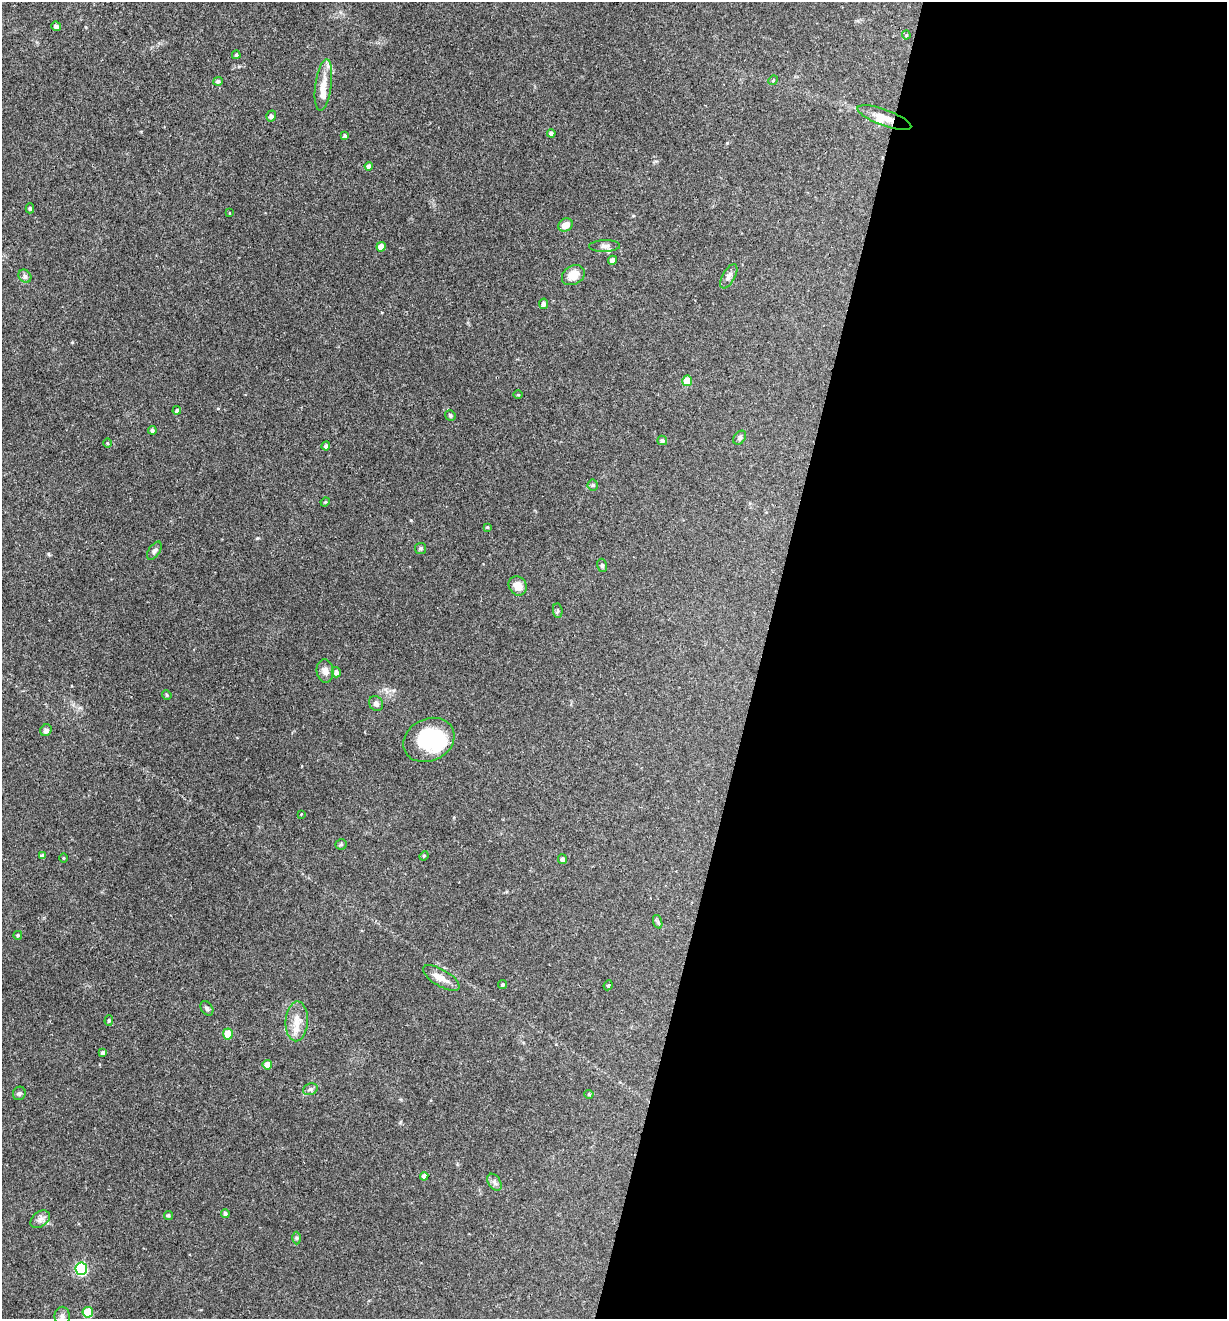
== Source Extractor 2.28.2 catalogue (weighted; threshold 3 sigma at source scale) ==
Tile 12 of 4 x 4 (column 4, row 3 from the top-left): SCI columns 3804-5028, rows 1317-2633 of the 5284 x 5266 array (HDU 1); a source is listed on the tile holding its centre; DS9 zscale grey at full resolution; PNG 1229 x 1321 px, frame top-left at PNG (2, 2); each listed source drawn as its Kron ellipse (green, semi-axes under 4 px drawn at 4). Shown black and unused: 38% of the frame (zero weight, under 3 of 4 exposures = <1% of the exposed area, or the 3 px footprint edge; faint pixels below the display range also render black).
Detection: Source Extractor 2.28.2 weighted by HDU 2 'WHT'; one run over the whole footprint, this tile lists its part. Background 0.19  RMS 0.0053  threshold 0.0238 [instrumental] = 3 sigma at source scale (4.5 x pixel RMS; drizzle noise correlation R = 1.50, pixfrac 1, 0.05/0.05 arcsec/px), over >= 5 px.
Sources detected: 77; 1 inside a brighter object's white glare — neither listed nor drawn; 3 inside a brighter listed object's ellipse — not listed separately; the other 73 listed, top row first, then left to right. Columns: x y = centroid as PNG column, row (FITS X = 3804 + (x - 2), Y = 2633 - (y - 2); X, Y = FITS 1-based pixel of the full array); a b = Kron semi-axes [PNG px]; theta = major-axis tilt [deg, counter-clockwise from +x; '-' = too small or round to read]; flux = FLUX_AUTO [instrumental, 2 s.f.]
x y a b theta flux
56 26 5 4 - 1.6
906 35 4 4 - 0.64
236 55 4 4 - 0.72
773 80 5 4 - 0.64
218 81 5 4 - 1.3
323 85 26 8 82 6.6
271 116 5 5 - 1.5
884 118 28 8 -20 6.5
551 133 4 4 - 1.4
345 136 4 4 - 0.86
369 166 4 4 - 1.8
30 208 5 4 - 0.75
229 213 3 2 - 0.33
565 225 8 6 31 4.1
604 246 15 6 2 2.2
381 247 5 4 - 4.4
612 260 4 4 - 2.7
573 275 12 9 30 6
25 276 7 5 -46 1.3
729 276 13 6 61 2.1
543 304 5 4 - 1.7
687 381 5 5 - 13
518 395 5 3 - 0.47
177 410 4 4 - 0.99
450 415 5 5 - 0.87
152 430 4 4 - 1.1
740 438 8 5 51 1.1
662 440 5 4 - 1.5
107 443 5 3 - 0.53
326 446 4 4 - 1.2
593 485 5 5 - 0.74
325 502 4 4 - 0.58
487 527 4 4 - 0.45
421 548 5 5 - 0.93
154 551 10 5 56 1.4
602 565 7 5 -75 0.94
518 586 10 8 -53 5
558 611 7 5 -85 1
325 671 12 8 -84 3.1
336 672 5 4 - 1.7
167 695 5 4 - 0.7
376 704 8 6 -55 1.9
46 730 6 5 - 1.7
429 740 26 21 26 34
301 814 3 2 - 0.35
341 844 5 5 - 0.72
42 856 4 4 - 1.8
424 856 5 4 - 0.66
63 858 4 3 - 0.43
562 859 5 4 - 1.6
658 922 7 4 -72 0.99
18 935 4 4 - 0.75
441 978 21 8 -31 5.2
502 984 4 4 - 0.99
608 985 5 4 - 0.67
207 1008 8 5 -57 1.1
109 1020 5 4 - 0.86
297 1021 20 11 87 6.6
228 1034 5 5 - 8.6
103 1052 4 3 - 1.3
267 1065 5 5 - 4.3
310 1089 7 5 20 1.3
19 1093 7 6 - 1.1
589 1094 4 4 - 0.53
424 1176 4 4 - 2.5
494 1182 9 6 -56 1.7
225 1213 4 4 - 1.3
168 1215 4 4 - 0.99
40 1219 11 7 37 2.3
296 1238 6 4 89 0.75
81 1269 6 6 - 54
88 1312 5 5 - 22
62 1316 9 7 88 2.2
Overlapping masked pixels (flux is a lower limit): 1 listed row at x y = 884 118
Isophote crosses this tile's border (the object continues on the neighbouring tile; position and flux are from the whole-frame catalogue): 1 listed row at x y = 62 1316
Unlisted compact peaks at least as high as the median listed source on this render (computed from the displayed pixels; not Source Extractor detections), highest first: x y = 257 538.